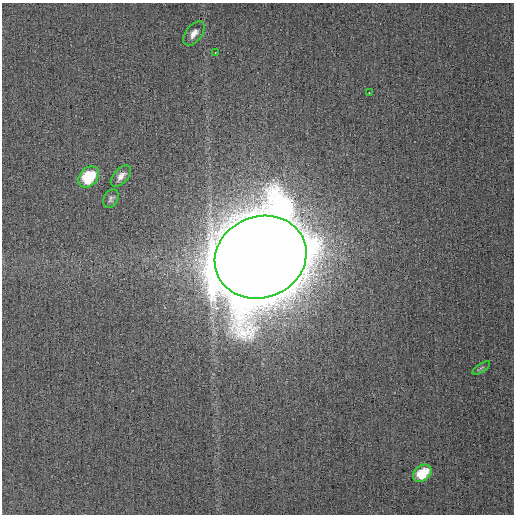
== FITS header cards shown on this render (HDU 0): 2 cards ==
NAXIS1  =                  512
NAXIS2  =                  512

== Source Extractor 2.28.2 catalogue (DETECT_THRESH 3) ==
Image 512 x 512 px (HDU 0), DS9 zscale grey, 1 PNG px = 1 image px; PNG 516 x 516 px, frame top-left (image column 1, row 512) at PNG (2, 3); each listed source drawn as its Kron ellipse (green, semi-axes under 4 px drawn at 4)
Background 0.00148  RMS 0.0032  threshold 0.00958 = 3 sigma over >= 5 px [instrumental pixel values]
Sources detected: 9; all 9 listed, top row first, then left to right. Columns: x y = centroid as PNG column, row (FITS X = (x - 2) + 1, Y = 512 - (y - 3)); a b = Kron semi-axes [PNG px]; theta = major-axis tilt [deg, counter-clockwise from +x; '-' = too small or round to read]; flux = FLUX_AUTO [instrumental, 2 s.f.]
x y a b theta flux
194 33 14 8 52 1.6
215 52 2 2 - 0.63
369 93 2 2 - 0.61
121 176 13 7 48 1.5
89 177 12 8 49 12
111 199 9 7 61 0.66
261 257 47 40 22 8200
481 368 10 4 33 0.49
422 473 10 7 38 6.6